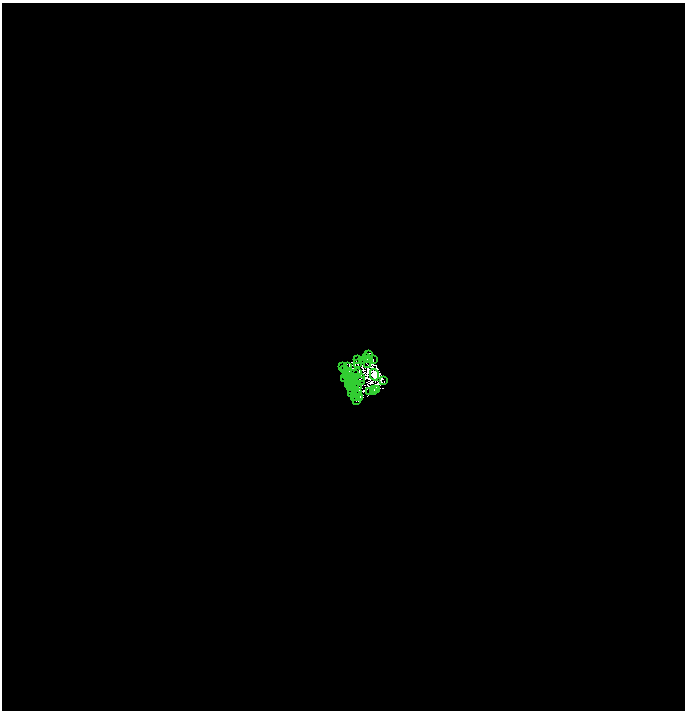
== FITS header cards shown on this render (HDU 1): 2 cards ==
NAXIS1  =                 1366
NAXIS2  =                 1416

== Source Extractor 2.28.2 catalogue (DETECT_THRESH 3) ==
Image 1366 x 1416 px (HDU 1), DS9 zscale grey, zoomed out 1/2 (1 PNG px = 2 x 2 image px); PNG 687 x 712 px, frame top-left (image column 2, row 1415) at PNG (2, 3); each listed source drawn as its Kron ellipse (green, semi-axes under 4 px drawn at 4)
Background -1.55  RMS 1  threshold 3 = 3 sigma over >= 5 px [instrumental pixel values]
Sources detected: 58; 14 cannot appear on this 1/2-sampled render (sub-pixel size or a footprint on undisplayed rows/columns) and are neither listed nor drawn; the other 44 listed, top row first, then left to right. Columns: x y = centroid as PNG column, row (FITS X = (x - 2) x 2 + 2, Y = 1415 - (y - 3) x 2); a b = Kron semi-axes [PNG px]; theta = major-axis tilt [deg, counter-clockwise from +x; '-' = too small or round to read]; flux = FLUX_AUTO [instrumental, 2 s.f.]
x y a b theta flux
369 354 2 1 - 58
367 358 2 1 - 83
358 359 3 1 - 110
369 359 2 1 - 18
362 360 3 2 - 98
373 360 2 1 - 70
358 364 2 1 - 35
367 364 3 1 - 100
347 366 2 1 - 64
343 367 2 1 - 64
344 369 3 2 - 170
348 372 2 1 - 92
358 373 2 1 - 60
355 374 2 1 - 66
347 375 2 1 - 100
374 375 6 4 -75 47000
361 377 3 1 - 120
348 378 3 1 - 21
355 378 2 1 - 66
345 379 2 1 - 100
351 379 2 1 - 69
353 379 3 1 - 53
348 381 2 1 - 98
353 381 2 1 - 79
360 381 4 1 - 28
384 381 3 1 - 110
351 383 2 1 - 39
356 383 4 2 - 45
348 384 3 2 - 75
351 385 2 1 - 89
359 386 3 1 - 34
350 387 2 1 - 8.9
355 387 3 2 - 53
374 389 2 1 - 65
352 390 2 1 - 4.2
377 390 3 1 - 64
373 391 4 1 - 34
369 392 2 1 - 55
352 393 2 1 - 76
358 393 2 1 - 32
357 394 2 1 - 52
354 397 3 1 - 97
360 397 4 2 - 64
356 400 2 1 - 82
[14 sub-pixel or undisplayed-footprint detections neither listed nor drawn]